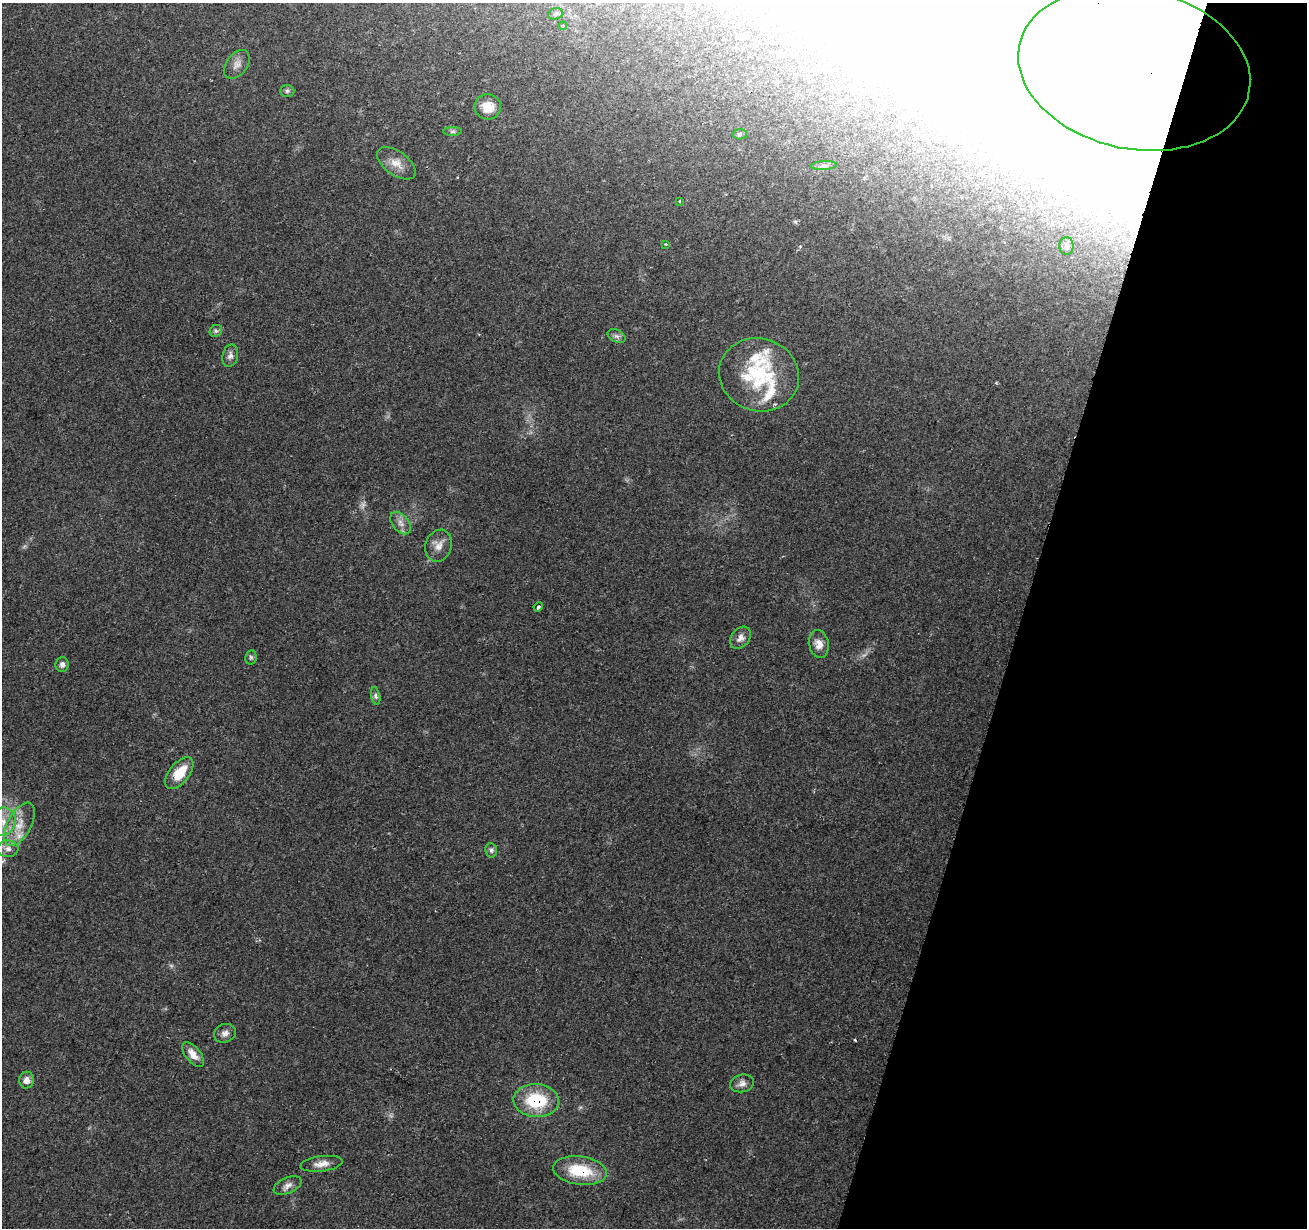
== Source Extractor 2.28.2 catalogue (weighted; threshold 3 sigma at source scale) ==
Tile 8 of 4 x 4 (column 4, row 2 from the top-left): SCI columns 3916-5220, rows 2670-3895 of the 5230 x 5405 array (HDU 1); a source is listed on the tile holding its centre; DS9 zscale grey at full resolution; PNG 1309 x 1230 px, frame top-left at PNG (2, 3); each listed source drawn as its Kron ellipse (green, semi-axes under 4 px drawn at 4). Shown black and unused: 22% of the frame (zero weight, under 2 of 3 exposures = <1% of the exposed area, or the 3 px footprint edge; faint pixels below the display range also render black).
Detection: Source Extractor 2.28.2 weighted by HDU 2 'WHT'; one run over the whole footprint, this tile lists its part. Background 0.157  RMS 0.0076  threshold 0.034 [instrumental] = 3 sigma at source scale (4.5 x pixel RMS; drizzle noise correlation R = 1.50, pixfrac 1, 0.0396/0.0396 arcsec/px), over >= 5 px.
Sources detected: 53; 3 too faint to see at this stretch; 6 inside a brighter object's white glare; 2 cosmic-ray / hot-pixel residue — neither listed nor drawn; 4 inside a brighter listed object's ellipse — not listed separately; the other 38 listed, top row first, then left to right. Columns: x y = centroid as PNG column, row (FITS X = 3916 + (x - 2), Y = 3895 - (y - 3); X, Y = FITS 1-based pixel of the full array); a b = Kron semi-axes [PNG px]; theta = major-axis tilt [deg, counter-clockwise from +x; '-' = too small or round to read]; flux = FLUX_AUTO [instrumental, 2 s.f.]
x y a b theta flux
555 14 8 5 15 1.7
563 26 4 3 - 0.74
237 64 16 10 52 5.5
1134 69 117 80 -12 1800
287 91 7 6 - 1.6
488 107 13 12 - 14
453 131 9 4 1 1.7
740 134 7 5 -5 1.5
396 163 22 12 -36 9.4
824 166 13 4 3 2.6
679 201 3 2 - 0.72
666 244 3 3 - 0.81
1066 246 9 7 90 2.6
216 331 6 5 - 1.5
617 336 9 6 -26 2.4
230 356 11 7 77 3.4
759 375 40 36 -19 59
401 523 13 8 -51 4.6
439 546 16 13 70 7.2
538 607 4 3 - 1.8
740 638 12 9 51 4.6
819 644 14 9 -79 6.7
251 657 7 5 78 1.5
62 665 7 6 - 2.8
376 696 9 4 -79 1.9
179 773 19 10 51 19
2 822 14 13 - 12
19 824 23 12 61 14
8 849 10 8 -2 4.7
491 850 7 5 -77 2
225 1033 11 9 20 3.9
193 1055 15 7 -51 7.4
27 1080 8 7 - 5.5
742 1083 12 8 14 4.2
536 1101 23 16 -3 39
321 1164 21 7 7 6.4
580 1170 27 14 -7 32
288 1186 15 7 24 4.3
Overlapping masked pixels (flux is a lower limit): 3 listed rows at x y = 1134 69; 536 1101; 580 1170
Isophote crosses this tile's border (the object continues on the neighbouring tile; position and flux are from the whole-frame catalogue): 2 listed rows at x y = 1134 69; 2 822